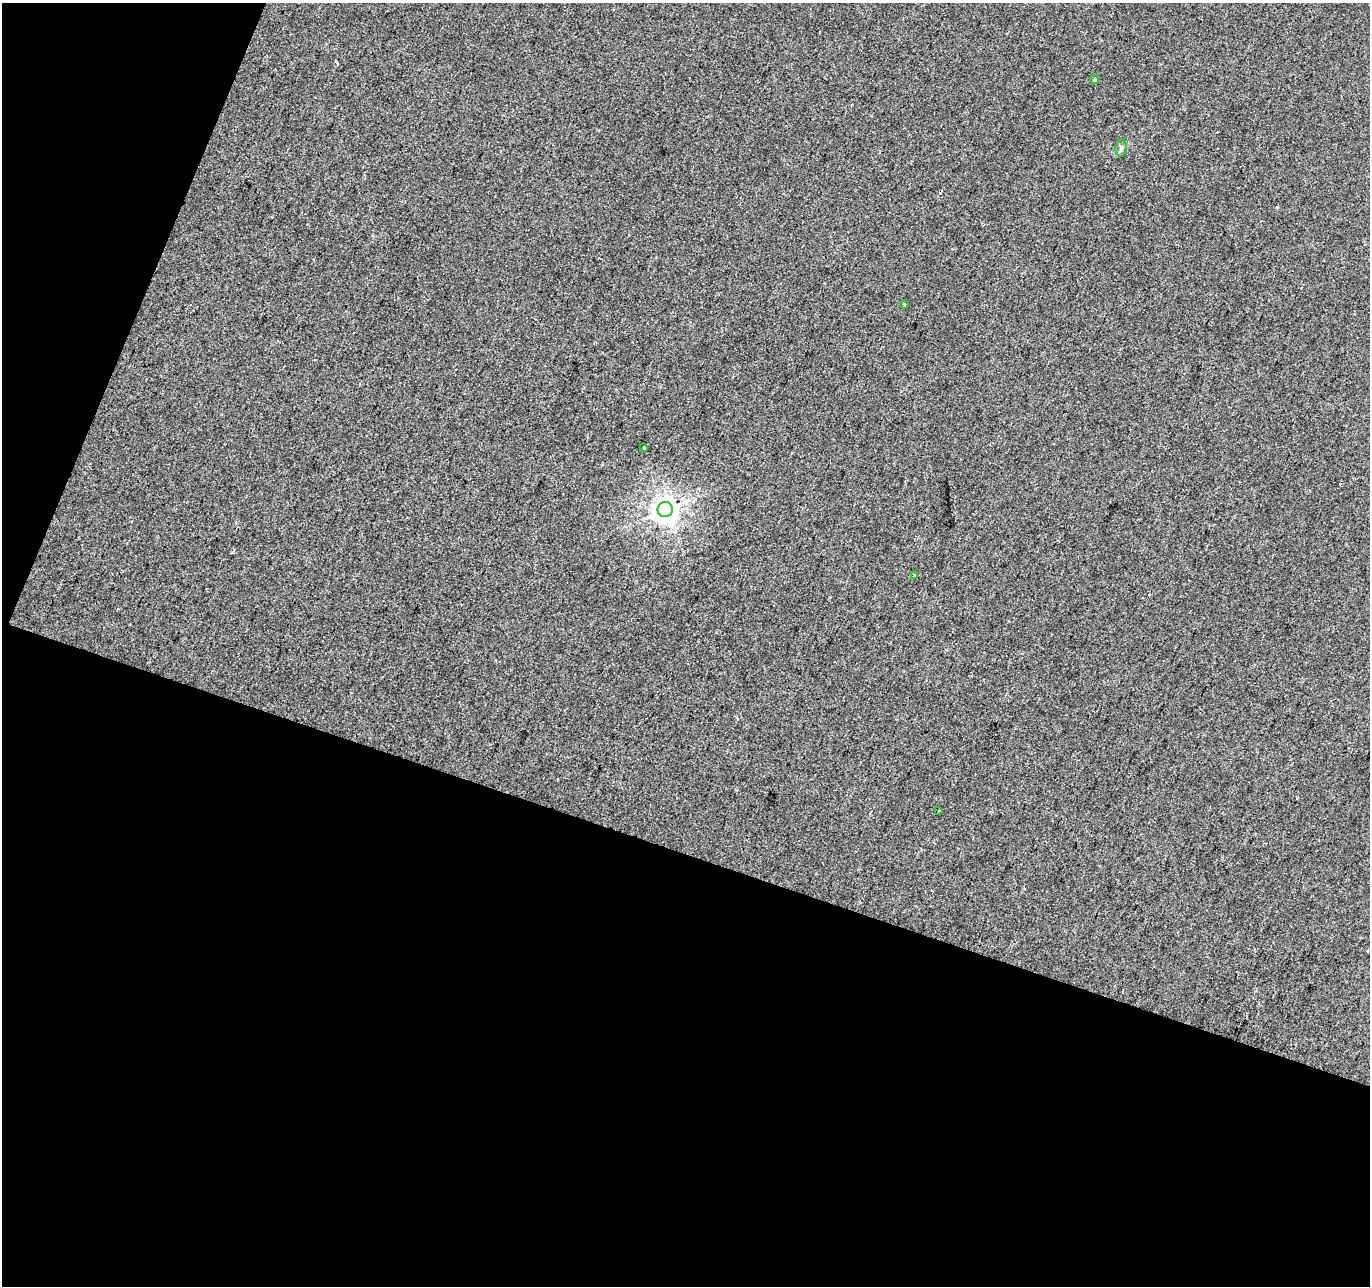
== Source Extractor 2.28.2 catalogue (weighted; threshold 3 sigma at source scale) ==
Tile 3 of 2 x 2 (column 1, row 2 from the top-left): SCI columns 1-1368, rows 126-1409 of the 2736 x 2801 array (HDU 1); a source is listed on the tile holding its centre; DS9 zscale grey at full resolution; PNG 1372 x 1288 px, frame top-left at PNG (2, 3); each listed source drawn as its Kron ellipse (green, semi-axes under 4 px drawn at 4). Shown black and unused: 38% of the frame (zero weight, under 2 of 3 exposures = <1% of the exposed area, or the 3 px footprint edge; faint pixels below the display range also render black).
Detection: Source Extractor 2.28.2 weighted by HDU 2 'WHT'; one run over the whole footprint, this tile lists its part. Background 0.0135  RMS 0.0088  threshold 0.0394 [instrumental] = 3 sigma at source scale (4.5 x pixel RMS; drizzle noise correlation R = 1.50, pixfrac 1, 0.0396/0.0396 arcsec/px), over >= 5 px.
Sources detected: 7; all 7 listed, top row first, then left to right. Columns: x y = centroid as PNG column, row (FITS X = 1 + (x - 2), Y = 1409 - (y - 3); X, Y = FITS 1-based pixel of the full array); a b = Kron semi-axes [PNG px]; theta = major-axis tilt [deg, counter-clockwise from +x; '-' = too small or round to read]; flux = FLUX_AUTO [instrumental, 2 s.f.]
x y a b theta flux
1094 80 4 4 - 1.1
1121 148 9 5 80 2.2
905 304 3 3 - 2.4
644 448 3 3 - 1.1
665 510 7 7 - 900
914 576 3 3 - 2
939 811 3 2 - 1.1